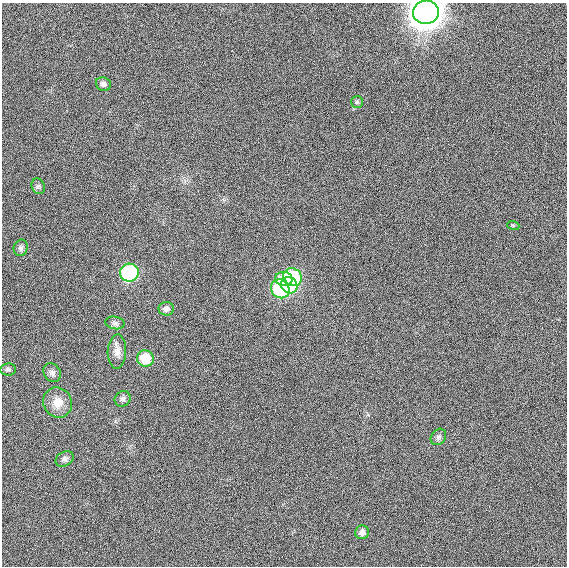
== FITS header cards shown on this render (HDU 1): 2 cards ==
NAXIS1  =                  565 / length of data axis 1
NAXIS2  =                  564 / length of data axis 2

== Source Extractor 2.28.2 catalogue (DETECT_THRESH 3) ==
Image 565 x 564 px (HDU 1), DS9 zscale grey, 1 PNG px = 1 image px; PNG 569 x 568 px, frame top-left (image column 1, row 564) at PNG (2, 3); each listed source drawn as its Kron ellipse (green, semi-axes under 4 px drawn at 4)
Background 279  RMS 7.8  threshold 23.5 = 3 sigma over >= 5 px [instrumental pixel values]
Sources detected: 22; all 22 listed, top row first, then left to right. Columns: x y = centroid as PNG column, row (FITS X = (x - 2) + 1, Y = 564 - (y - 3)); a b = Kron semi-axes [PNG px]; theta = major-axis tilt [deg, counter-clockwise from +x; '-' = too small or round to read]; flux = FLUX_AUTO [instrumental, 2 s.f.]
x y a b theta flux
426 12 13 11 3 710000
103 84 8 6 -23 1900
357 102 6 6 - 990
38 186 8 6 -64 1300
513 225 6 4 -19 530
21 248 8 7 - 1500
129 273 9 9 - 49000
293 277 10 8 -31 32000
284 279 8 7 - 8900
289 285 8 7 - 31000
280 289 10 9 - 30000
166 309 7 6 - 2200
115 323 9 6 -10 1500
117 352 17 9 88 4200
145 359 8 8 - 14000
8 369 8 6 7 1300
52 373 10 8 -57 2300
122 399 8 7 - 1700
58 402 15 14 - 7000
438 437 9 7 52 1600
65 459 9 7 29 1700
362 532 7 7 - 2500
At the frame edge (FLAGS 8, measured only in part): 1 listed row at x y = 426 12